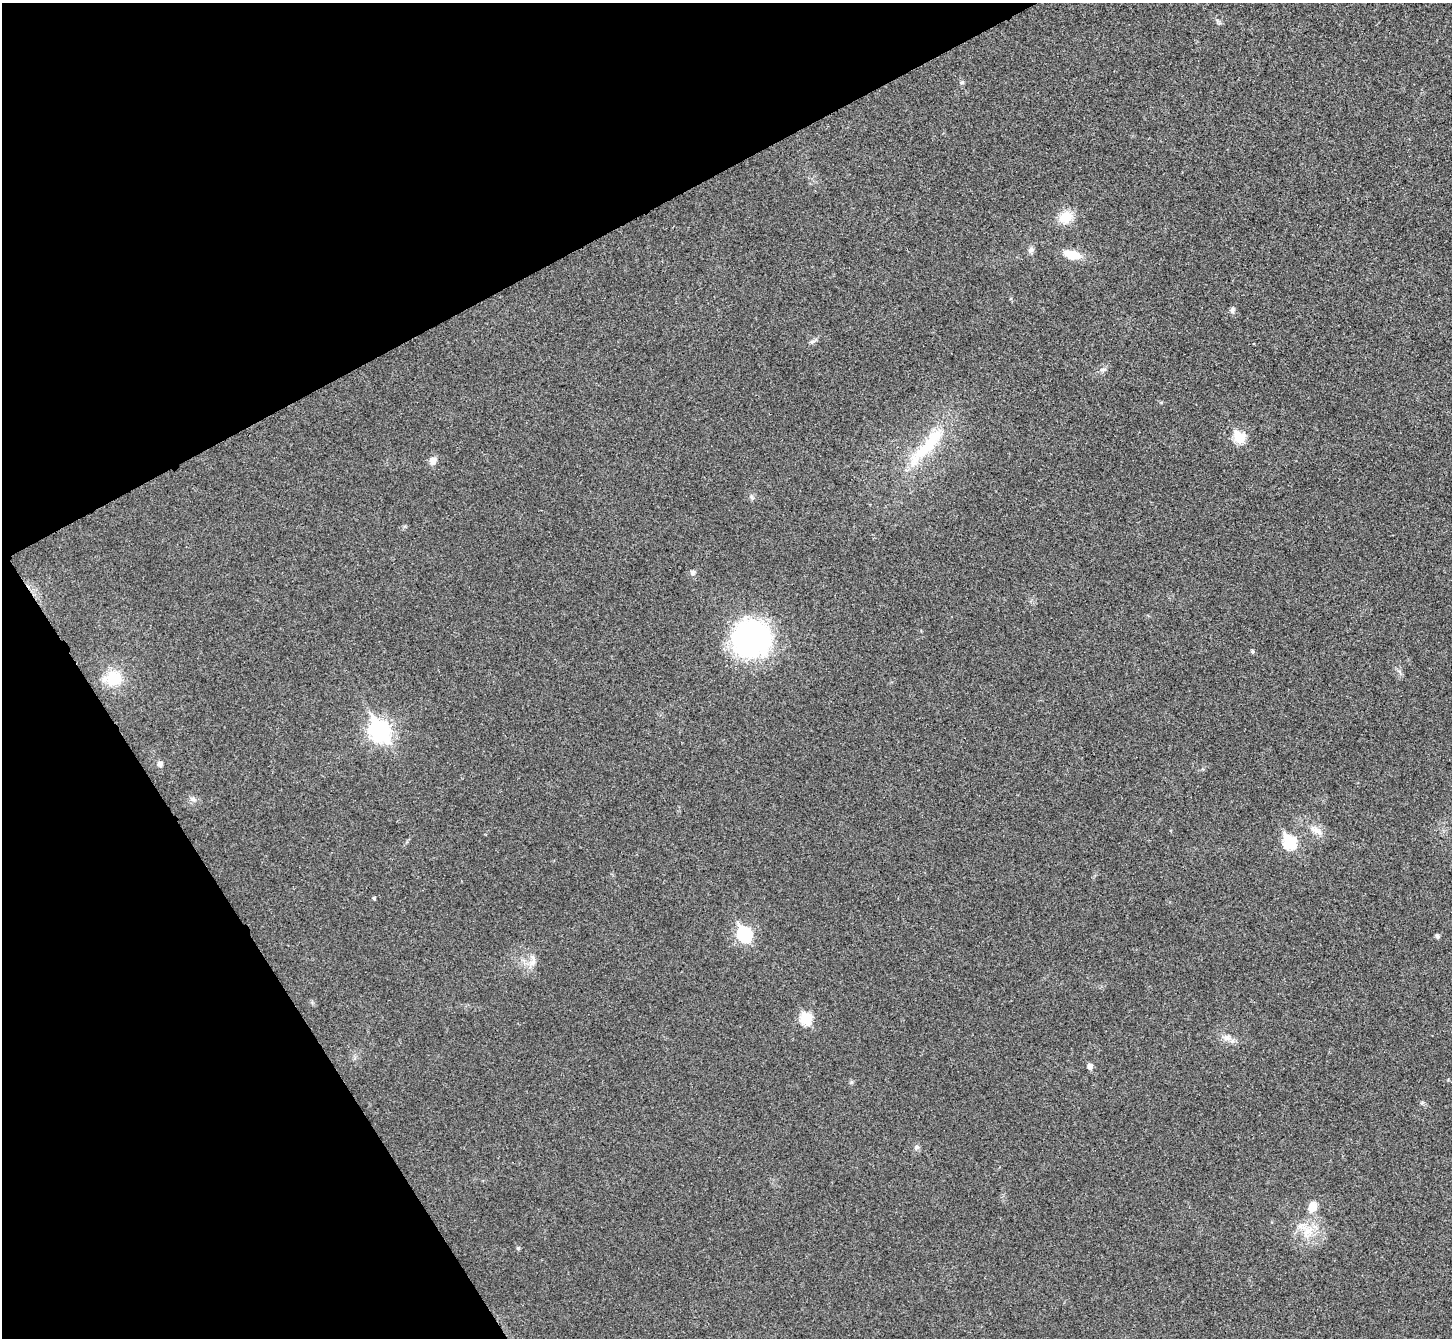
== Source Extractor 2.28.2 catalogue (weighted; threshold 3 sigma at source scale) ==
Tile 5 of 4 x 4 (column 1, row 2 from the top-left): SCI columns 7-1456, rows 2836-4171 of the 5814 x 5807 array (HDU 1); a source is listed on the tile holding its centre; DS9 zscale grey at full resolution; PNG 1454 x 1340 px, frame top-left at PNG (2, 3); no overlay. Shown black and unused: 25% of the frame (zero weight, under 3 of 4 exposures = <1% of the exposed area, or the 3 px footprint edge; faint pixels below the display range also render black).
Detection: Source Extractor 2.28.2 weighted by HDU 2 'WHT'; one run over the whole footprint, this tile lists its part. Background 0.0326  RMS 0.0062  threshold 0.0279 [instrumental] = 3 sigma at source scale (4.5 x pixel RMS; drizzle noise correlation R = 1.50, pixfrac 1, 0.05/0.05 arcsec/px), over >= 5 px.
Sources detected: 32; all 32 listed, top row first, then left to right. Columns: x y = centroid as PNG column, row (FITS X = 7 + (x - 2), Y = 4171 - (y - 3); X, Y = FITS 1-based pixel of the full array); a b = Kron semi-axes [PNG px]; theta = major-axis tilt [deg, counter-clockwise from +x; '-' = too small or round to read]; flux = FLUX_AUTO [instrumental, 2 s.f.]
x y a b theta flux
962 82 6 5 - 1.2
1066 217 17 13 31 12
1031 250 10 7 62 2
1072 255 23 10 -13 11
1232 310 7 6 - 1.8
812 342 8 5 16 1.4
1103 369 8 4 9 1.3
1239 437 6 6 - 41
926 447 78 16 48 39
433 461 10 9 - 3.6
752 497 7 4 -71 1.1
693 573 8 7 - 1.8
751 639 42 40 8 110
1252 651 4 4 - 1.2
114 678 22 17 7 19
380 731 10 8 -60 300
160 764 7 6 - 2.2
193 799 9 6 -15 2
1314 830 12 9 -27 4.8
1289 842 7 6 - 58
374 898 4 4 - 0.82
745 934 8 7 - 95
1437 936 4 4 - 1.8
532 963 11 9 39 4.7
806 1019 7 6 - 44
1227 1038 14 9 -2 4.3
1090 1066 5 5 - 3.6
851 1082 6 5 - 0.97
916 1147 7 7 - 1.8
1312 1207 10 8 69 8.7
1308 1232 21 17 69 15
518 1248 5 5 - 1.1